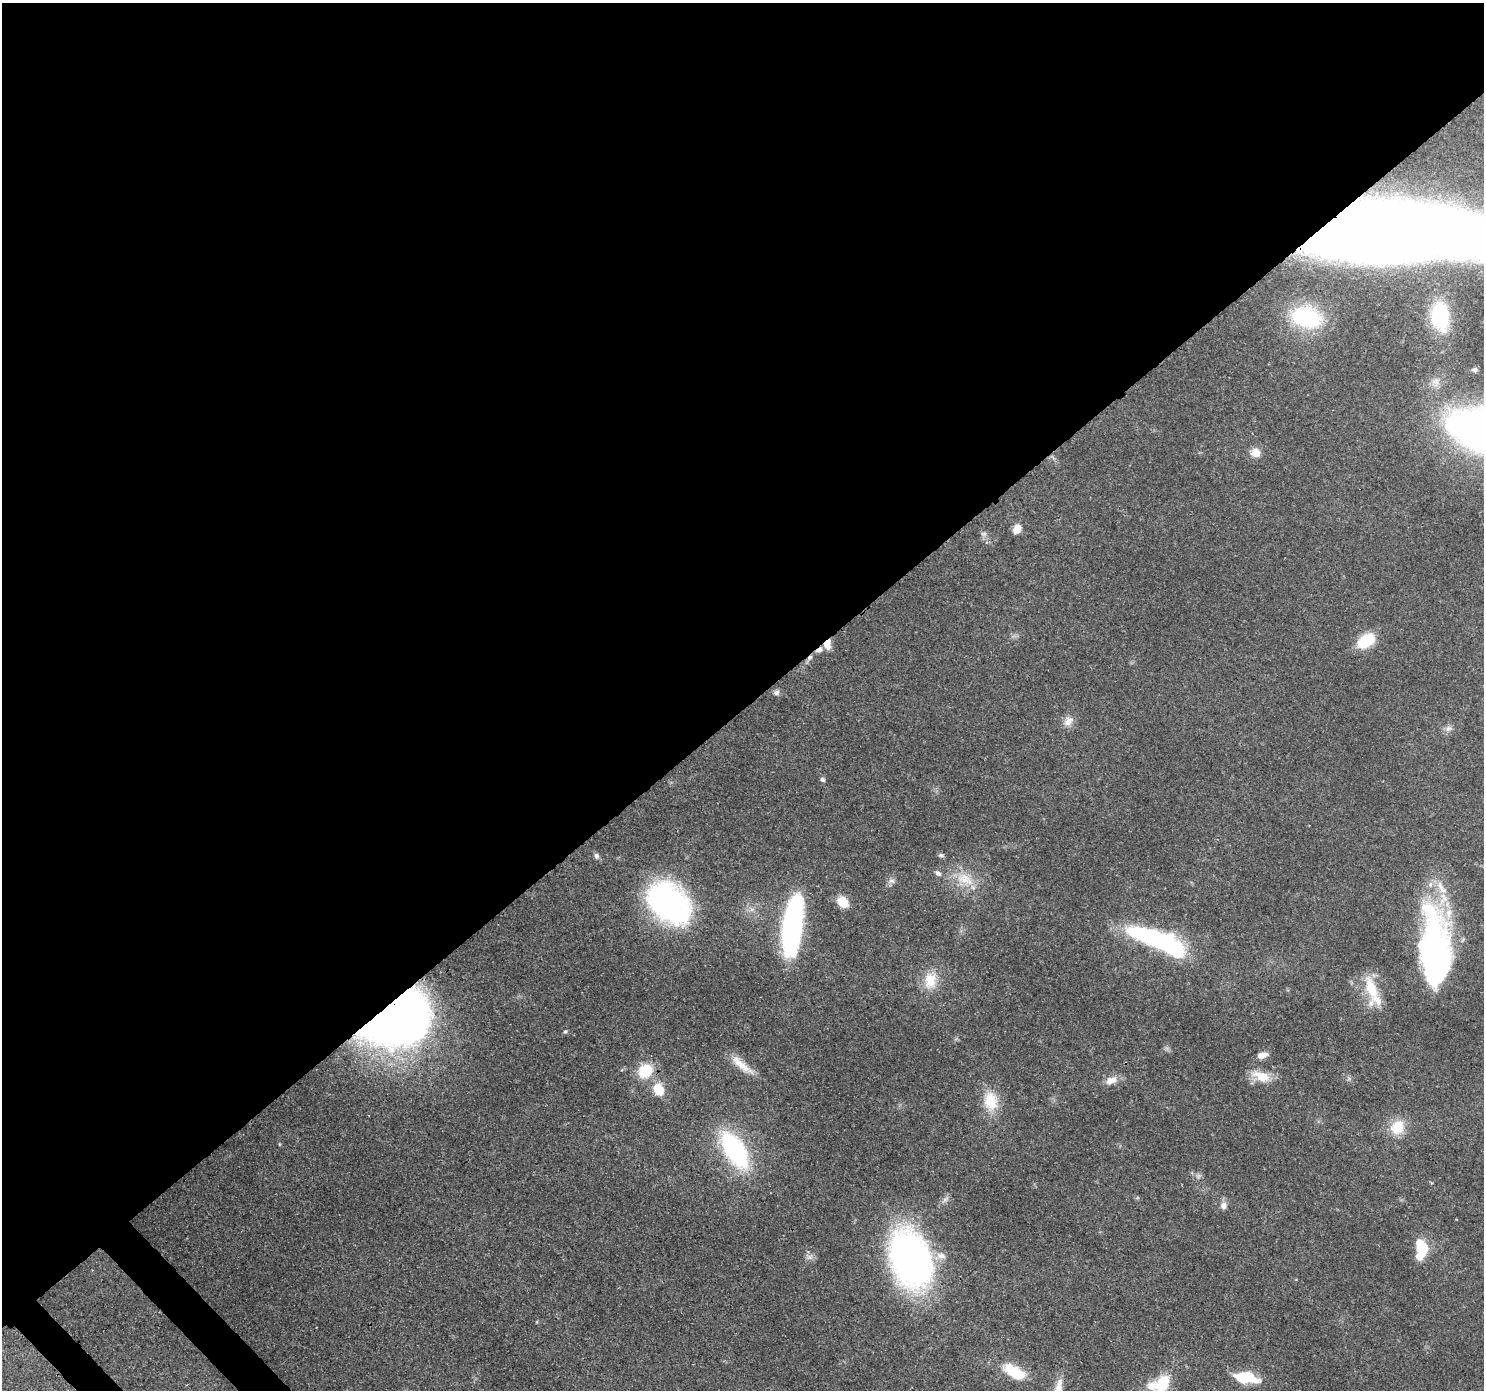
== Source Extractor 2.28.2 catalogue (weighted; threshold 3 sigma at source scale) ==
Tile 2 of 4 x 4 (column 2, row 1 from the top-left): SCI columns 1573-3054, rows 4393-5780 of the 6113 x 6069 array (HDU 1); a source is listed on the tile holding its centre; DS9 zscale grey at full resolution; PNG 1486 x 1392 px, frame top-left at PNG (2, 3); no overlay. Shown black and unused: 52% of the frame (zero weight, under 3 of 4 exposures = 7% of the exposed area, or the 3 px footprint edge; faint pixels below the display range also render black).
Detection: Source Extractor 2.28.2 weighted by HDU 2 'WHT'; one run over the whole footprint, this tile lists its part. Background 0.13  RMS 0.0047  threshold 0.0213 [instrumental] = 3 sigma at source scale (4.5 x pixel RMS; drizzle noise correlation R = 1.50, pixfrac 1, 0.0396/0.0396 arcsec/px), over >= 5 px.
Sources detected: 53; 3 too faint to see at this stretch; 4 inside a brighter object's white glare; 1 cosmic-ray / hot-pixel residue — not listed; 3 inside a brighter listed object's ellipse — not listed separately; the other 42 listed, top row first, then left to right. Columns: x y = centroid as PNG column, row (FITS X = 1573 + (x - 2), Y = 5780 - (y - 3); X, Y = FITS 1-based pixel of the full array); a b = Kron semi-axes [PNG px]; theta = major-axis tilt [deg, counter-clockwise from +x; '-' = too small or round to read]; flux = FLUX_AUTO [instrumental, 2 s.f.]
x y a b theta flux
1402 231 140 38 -4 1800
1306 317 34 23 -10 50
1440 317 23 15 -82 34
1474 370 7 6 - 1.1
1255 453 12 11 - 4.3
1017 528 10 7 63 4.9
1366 641 20 12 33 16
827 644 12 8 88 5
819 650 10 6 18 1.9
776 692 8 7 - 1.4
1068 721 15 10 53 3.9
1448 728 9 7 17 1.9
823 780 7 5 -45 0.93
941 855 8 5 -7 0.99
596 856 8 6 -75 1.3
938 873 8 6 -38 1.7
964 879 25 15 -20 12
891 881 10 8 -32 1.9
842 902 12 8 -41 9.6
669 903 50 35 -43 100
792 921 54 16 83 120
1151 937 49 16 -17 77
1437 951 79 31 -81 130
930 981 24 18 85 11
1371 988 43 14 -79 15
396 1019 60 43 26 310
565 1032 6 5 - 0.76
1262 1055 12 6 17 3.5
741 1065 37 9 -40 8.2
645 1071 20 17 47 14
1261 1076 25 12 -20 9.2
1111 1080 17 10 24 4.5
659 1089 16 12 -67 9.5
990 1101 24 18 -77 13
1397 1127 19 16 55 11
735 1150 36 17 -58 70
1223 1206 9 8 - 2.5
1421 1247 21 13 -67 13
910 1259 50 32 -70 200
1014 1372 24 11 -29 18
1245 1377 20 9 -7 24
1163 1383 27 16 62 15
Overlapping masked pixels (flux is a lower limit): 4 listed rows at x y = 1402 231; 827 644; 819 650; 396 1019
Isophote crosses this tile's border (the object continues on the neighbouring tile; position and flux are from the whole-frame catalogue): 2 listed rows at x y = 1402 231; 1163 1383